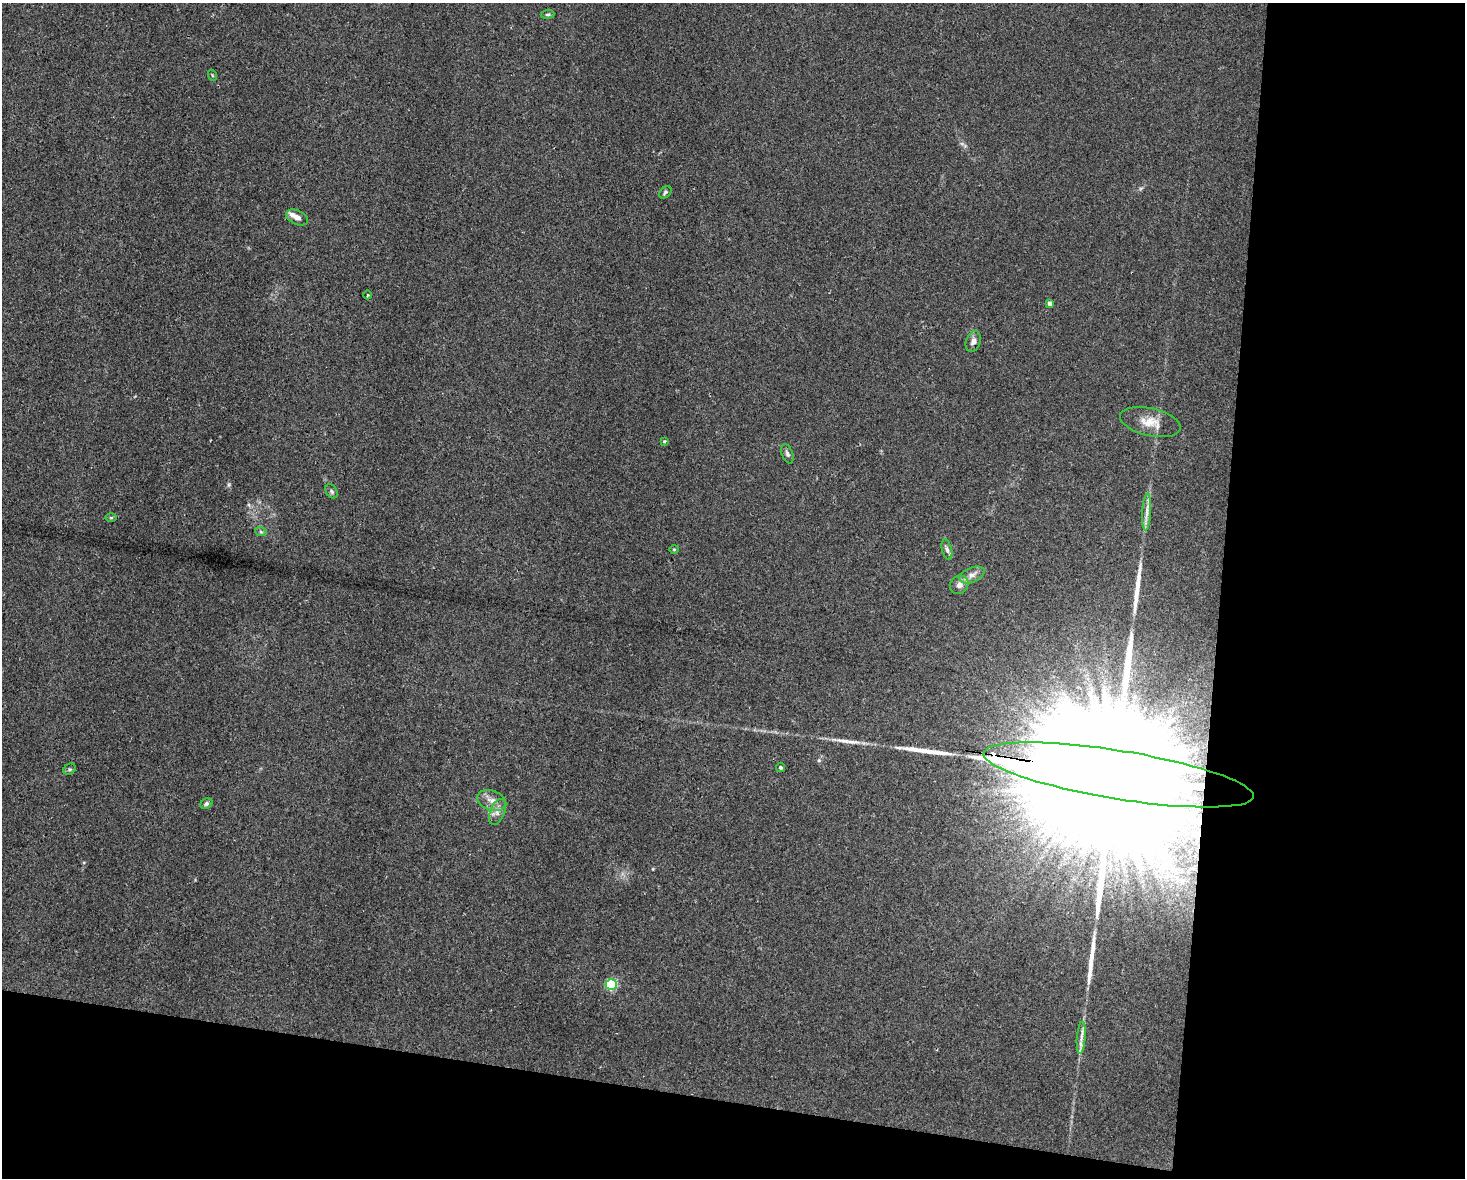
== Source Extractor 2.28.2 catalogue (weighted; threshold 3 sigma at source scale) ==
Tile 12 of 3 x 4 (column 3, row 4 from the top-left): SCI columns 3041-4503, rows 15-1190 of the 4725 x 4717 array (HDU 1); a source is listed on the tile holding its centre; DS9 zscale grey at full resolution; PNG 1467 x 1180 px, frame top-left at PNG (2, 3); each listed source drawn as its Kron ellipse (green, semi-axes under 4 px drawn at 4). Shown black and unused: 23% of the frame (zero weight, under 2 of 3 exposures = <1% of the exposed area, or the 3 px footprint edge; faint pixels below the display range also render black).
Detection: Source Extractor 2.28.2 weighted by HDU 2 'WHT'; one run over the whole footprint, this tile lists its part. Background 0.0324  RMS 0.0057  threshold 0.0256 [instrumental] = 3 sigma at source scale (4.5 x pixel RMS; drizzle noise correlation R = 1.50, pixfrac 1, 0.05/0.05 arcsec/px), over >= 5 px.
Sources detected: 31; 4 long thin detections or spike segments (spike, bleed or trail) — neither listed nor drawn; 1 inside a brighter listed object's ellipse — not listed separately; the other 26 listed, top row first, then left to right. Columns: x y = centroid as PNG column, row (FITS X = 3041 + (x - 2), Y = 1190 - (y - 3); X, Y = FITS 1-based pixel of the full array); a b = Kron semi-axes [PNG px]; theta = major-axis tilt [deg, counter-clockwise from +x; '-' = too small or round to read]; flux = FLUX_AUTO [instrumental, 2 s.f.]
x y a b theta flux
548 14 7 4 5 0.93
212 75 5 3 - 0.53
665 192 7 5 41 0.97
297 217 11 7 -25 2.7
368 295 4 3 - 0.52
1050 303 4 4 - 2.9
973 341 11 7 71 2.4
1150 422 31 14 -13 9.5
664 441 4 3 - 0.64
787 454 10 5 -68 1.5
332 491 8 5 -57 1.1
1147 512 18 4 87 3.3
111 518 6 4 0 0.71
261 532 6 4 -19 0.81
674 549 4 4 - 0.58
947 550 10 5 -76 1.6
972 575 13 7 22 3.3
959 585 10 8 43 2.9
780 767 4 4 - 1
70 769 6 5 - 0.93
1119 775 137 24 -9 130000
492 800 15 10 -19 4.9
206 804 6 5 - 1.3
497 812 14 7 69 3.3
611 984 5 5 - 63
1081 1038 16 4 86 2.9
Overlapping masked pixels (flux is a lower limit): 1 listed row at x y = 1119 775